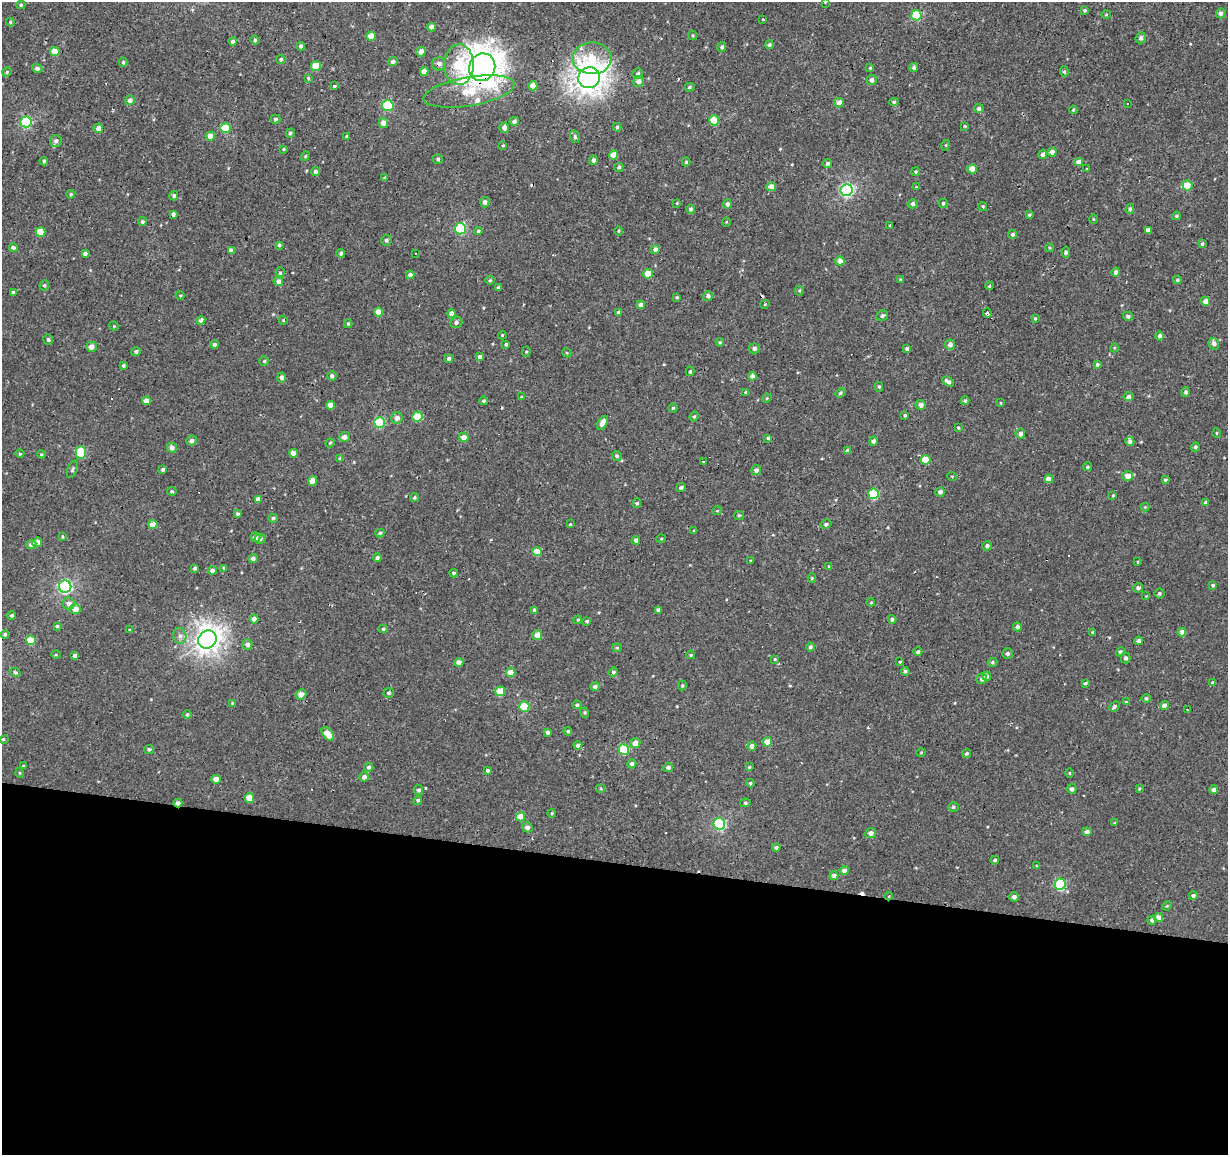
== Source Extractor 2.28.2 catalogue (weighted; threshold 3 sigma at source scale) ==
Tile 14 of 4 x 4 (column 2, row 4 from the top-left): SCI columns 1230-2455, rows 282-1434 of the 4908 x 5112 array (HDU 1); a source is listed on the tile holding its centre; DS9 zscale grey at full resolution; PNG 1230 x 1157 px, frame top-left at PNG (2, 2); each listed source drawn as its Kron ellipse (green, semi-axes under 4 px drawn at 4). Shown black and unused: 25% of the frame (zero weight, under 2 of 3 exposures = <1% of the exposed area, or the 3 px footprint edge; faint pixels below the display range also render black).
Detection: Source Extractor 2.28.2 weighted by HDU 2 'WHT'; one run over the whole footprint, this tile lists its part. Background 0.00309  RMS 0.0034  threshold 0.0154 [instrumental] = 3 sigma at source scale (4.5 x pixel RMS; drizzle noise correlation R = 1.50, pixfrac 1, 0.0396/0.0396 arcsec/px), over >= 5 px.
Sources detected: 397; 11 cosmic-ray / hot-pixel residue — neither listed nor drawn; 4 inside a brighter listed object's ellipse — not listed separately; the other 382 listed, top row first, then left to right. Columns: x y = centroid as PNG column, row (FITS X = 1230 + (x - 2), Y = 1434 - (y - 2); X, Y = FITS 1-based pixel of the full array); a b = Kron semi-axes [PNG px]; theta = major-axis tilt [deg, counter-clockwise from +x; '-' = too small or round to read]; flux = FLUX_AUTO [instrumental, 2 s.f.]
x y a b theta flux
825 2 3 3 - 0.29
21 5 4 4 - 0.46
1085 10 4 4 - 0.49
1221 13 5 5 - 1.2
1106 14 5 3 - 0.3
916 15 5 5 - 17
763 19 3 2 - 1.1
10 22 4 4 - 0.47
431 27 4 4 - 1.4
693 35 5 4 - 0.37
371 36 4 4 - 4.8
1141 38 5 5 - 1.1
255 40 4 4 - 0.42
233 41 4 4 - 0.72
769 45 4 4 - 0.73
301 46 4 4 - 0.87
722 47 5 4 - 0.69
55 51 4 4 - 5
421 52 5 4 - 2.5
592 58 19 16 -1 13
281 59 5 4 - 0.67
123 62 4 4 - 0.51
393 62 5 4 - 0.98
439 64 7 6 - 1.6
459 65 20 15 89 13
316 66 5 5 - 7.6
482 67 14 13 - 460
914 67 5 4 - 0.98
37 68 5 4 - 1.1
870 68 4 3 - 0.49
424 71 4 4 - 2.3
7 72 5 4 - 0.45
1064 72 5 4 - 0.55
638 74 5 5 - 0.89
308 78 3 3 - 3.7
589 78 11 10 - 330
872 80 5 5 - 1.4
638 81 6 5 - 1.7
334 86 3 3 - 0.39
533 86 4 4 - 3.9
690 87 5 4 - 0.53
469 91 46 14 10 16
130 100 5 4 - 1.5
894 102 5 4 - 0.49
839 103 5 4 - 1.9
1127 104 3 2 - 0.47
388 105 6 5 - 14
979 109 4 4 - 1.1
1073 110 4 3 - 0.39
275 119 5 4 - 0.74
714 120 5 5 - 9.6
514 121 5 4 - 0.92
26 122 5 5 - 29
383 123 5 5 - 2.2
965 126 3 3 - 0.33
617 127 4 3 - 0.56
98 128 5 4 - 1.7
225 128 5 5 - 13
504 128 5 5 - 1.9
290 133 4 4 - 0.85
210 136 5 4 - 2.9
346 136 3 3 - 0.34
575 137 6 5 - 0.65
56 141 6 5 - 0.95
503 145 3 3 - 0.32
946 145 5 3 - 0.32
284 149 4 3 - 0.34
1052 152 4 4 - 1.5
1043 154 4 4 - 1.3
614 155 4 4 - 4.4
305 156 5 4 - 0.39
438 159 5 4 - 0.53
593 160 4 4 - 1
44 161 4 3 - 0.65
686 162 4 4 - 0.48
1079 162 4 4 - 2.5
827 164 4 4 - 0.88
619 167 5 4 - 0.56
972 169 5 4 - 3.6
1087 169 4 3 - 0.3
315 171 4 4 - 1
915 172 4 4 - 0.48
385 178 4 3 - 0.41
1187 185 5 5 - 4.9
771 187 5 4 - 3.3
916 187 2 2 - 0.21
847 190 6 6 - 59
71 194 4 4 - 0.46
174 196 4 4 - 0.8
485 202 5 4 - 1.3
677 203 4 3 - 0.29
943 203 4 3 - 0.55
727 204 4 4 - 1.4
913 204 5 4 - 0.82
983 206 4 4 - 0.45
691 209 4 4 - 0.68
1130 209 5 4 - 0.73
173 214 4 3 - 0.86
1029 215 4 4 - 0.48
1176 216 4 3 - 0.47
1093 219 5 3 - 0.32
142 222 4 4 - 0.71
726 222 5 3 - 0.28
890 225 3 2 - 0.28
460 229 5 5 - 28
1148 230 4 4 - 1.6
478 231 4 4 - 0.51
618 231 4 3 - 0.33
41 232 5 4 - 7.6
1012 234 4 4 - 0.81
386 240 5 5 - 0.74
1202 244 4 3 - 0.64
279 245 4 4 - 0.56
13 248 4 4 - 1.1
1049 248 4 3 - 0.38
655 249 4 4 - 1.6
231 251 4 4 - 1.8
1066 252 5 4 - 0.72
85 253 4 3 - 0.83
341 253 4 4 - 0.93
415 253 2 2 - 0.36
840 261 4 4 - 2.2
1116 272 4 4 - 1.4
280 273 6 4 89 0.7
648 274 5 4 - 6.5
410 275 4 4 - 1.1
490 280 4 4 - 0.42
901 280 4 4 - 0.5
1178 280 4 4 - 0.54
278 281 5 4 - 1.9
44 285 5 4 - 0.55
989 286 4 3 - 0.29
498 288 4 3 - 0.89
799 290 5 4 - 0.4
13 292 4 3 - 0.61
180 295 4 3 - 0.34
708 296 5 5 - 0.98
677 297 4 3 - 0.41
1206 301 4 4 - 2.6
765 304 5 3 - 0.33
641 305 4 4 - 1.8
378 312 4 4 - 4.1
618 312 4 4 - 0.6
987 313 4 3 - 1.7
451 314 4 3 - 1.8
882 316 6 5 - 0.79
1128 316 5 4 - 0.77
1035 318 4 3 - 0.36
201 320 4 4 - 2
283 320 4 4 - 0.41
456 322 6 5 - 1.1
348 324 4 3 - 0.53
114 326 5 4 - 0.34
502 335 4 4 - 0.38
1160 336 4 4 - 1.1
48 340 5 5 - 0.7
720 342 4 4 - 0.37
214 344 4 4 - 0.81
506 344 4 3 - 0.49
950 344 5 5 - 1.7
1214 344 6 5 - 1.6
91 347 5 5 - 1.9
754 348 5 5 - 1
1114 348 4 3 - 0.34
907 349 4 3 - 0.89
136 352 5 4 - 0.83
526 352 5 4 - 0.46
567 353 5 3 - 0.33
480 357 4 4 - 1.6
449 359 4 4 - 1.1
264 361 5 5 - 0.5
1097 364 4 3 - 0.72
123 365 4 3 - 0.63
690 371 5 3 - 0.49
332 376 5 4 - 0.96
752 376 4 4 - 1.7
282 377 5 4 - 1.3
948 382 6 4 -32 1.5
879 387 5 4 - 0.45
746 392 4 4 - 0.51
1186 392 5 4 - 0.83
840 393 5 4 - 0.59
522 397 4 4 - 0.29
1128 397 5 4 - 1.1
767 398 5 3 - 0.34
146 401 4 4 - 2.5
484 401 4 4 - 0.52
965 401 4 4 - 0.67
1001 403 3 3 - 0.29
330 405 4 4 - 2.7
921 405 5 5 - 1.7
673 408 4 4 - 0.42
905 415 3 3 - 0.54
417 416 5 5 - 8.1
694 416 5 4 - 0.44
397 418 6 5 - 2
380 422 5 5 - 21
603 423 8 4 59 3.7
958 428 3 3 - 0.49
1216 433 5 3 - 0.31
1020 434 5 4 - 1.4
344 437 5 5 - 1.7
464 437 5 5 - 2.5
768 438 3 3 - 0.55
192 440 5 5 - 1.1
873 441 4 4 - 1.1
1130 441 5 4 - 1
330 443 4 3 - 0.38
1195 447 5 4 - 0.63
172 448 5 5 - 1.9
848 451 4 4 - 1.3
81 453 6 5 - 15
293 453 4 4 - 2.8
20 454 4 3 - 0.29
41 454 4 4 - 0.4
617 456 5 4 - 0.63
340 458 4 4 - 0.46
926 460 5 5 - 6.6
703 462 3 2 - 0.24
1087 467 4 4 - 0.5
72 469 9 4 66 0.64
163 470 3 3 - 0.65
756 470 5 5 - 1.4
952 476 5 3 - 0.25
1128 476 5 5 - 3.1
1049 479 4 4 - 3.2
1165 480 4 3 - 0.53
312 481 5 4 - 3.1
681 488 5 4 - 0.87
172 491 5 3 - 0.42
940 492 5 4 - 1.1
873 494 5 5 - 20
1113 495 4 3 - 0.38
414 497 4 4 - 0.52
258 499 4 4 - 1.8
637 503 5 4 - 0.56
1206 503 4 3 - 1.2
1145 507 4 4 - 0.31
717 511 5 3 - 0.26
237 514 4 3 - 0.75
739 515 5 4 - 0.49
273 518 4 4 - 0.76
153 524 4 4 - 4.2
570 524 4 3 - 1.2
826 524 5 4 - 0.8
694 530 4 2 - 0.26
380 533 4 4 - 0.68
62 536 3 2 - 0.33
255 537 5 4 - 1.8
260 539 6 4 9 0.74
661 539 5 3 - 0.31
636 540 4 4 - 1.3
37 542 5 4 - 2.5
31 544 5 4 - 1.3
987 546 5 4 - 1
537 552 4 4 - 5.3
253 558 4 4 - 1.1
377 558 4 4 - 0.82
751 561 3 2 - 0.31
1138 562 4 2 - 0.26
828 566 3 3 - 0.46
195 568 4 3 - 0.7
224 568 4 4 - 0.4
212 571 4 4 - 1.1
454 573 4 3 - 0.47
812 578 5 4 - 0.44
1213 585 4 4 - 0.46
65 587 6 6 - 60
1138 588 5 5 - 0.91
1159 593 5 5 - 0.73
1146 596 4 4 - 0.22
871 602 4 4 - 0.45
69 604 6 6 - 1.7
75 609 5 5 - 3.2
535 610 4 4 - 1.1
659 610 4 4 - 1.3
12 615 4 4 - 0.57
254 619 4 4 - 3.1
892 619 4 4 - 0.75
578 620 4 3 - 0.36
587 621 4 3 - 0.55
57 626 3 3 - 0.4
1017 627 4 4 - 0.95
383 629 5 4 - 0.6
130 630 4 3 - 0.36
1093 632 3 3 - 0.76
1182 632 4 4 - 2.7
5 634 4 4 - 0.72
537 635 5 4 - 3.1
180 636 8 6 -79 1.3
207 639 9 8 - 240
31 640 5 5 - 7.8
1139 641 4 4 - 1.3
247 644 5 5 - 1.5
810 647 4 4 - 0.71
617 648 4 4 - 0.4
918 652 4 4 - 0.85
1121 652 5 4 - 0.86
1008 653 5 5 - 0.86
56 655 5 3 - 0.26
691 655 4 3 - 0.4
75 656 4 4 - 1.4
1126 658 5 5 - 0.76
775 659 4 3 - 0.33
459 662 4 4 - 2.8
900 662 4 3 - 0.35
992 662 5 4 - 0.54
905 671 4 4 - 0.74
15 672 5 4 - 0.48
511 672 5 4 - 3.4
613 672 5 4 - 0.61
987 676 4 4 - 1.2
982 679 5 5 - 1.3
1085 683 3 3 - 0.55
1213 683 4 4 - 0.64
682 685 5 4 - 0.46
595 686 5 4 - 1.1
500 691 5 4 - 7.3
389 693 5 5 - 0.75
301 694 5 5 - 3.1
1146 698 5 4 - 0.65
1126 702 4 3 - 0.29
232 703 3 3 - 0.27
577 705 4 4 - 0.62
1164 705 4 4 - 2.1
524 706 5 5 - 11
1114 706 6 4 43 0.86
1187 709 2 2 - 0.24
585 713 5 3 - 0.42
187 715 4 4 - 0.58
568 731 4 4 - 0.55
548 732 4 4 - 1.1
328 734 8 5 -53 4.6
3 739 3 3 - 0.36
768 742 5 4 - 4.3
635 743 5 5 - 2.8
578 745 4 4 - 1.1
752 746 4 4 - 1.8
149 749 5 4 - 0.57
624 750 5 5 - 16
921 753 5 3 - 0.3
967 753 5 4 - 0.61
632 764 5 4 - 0.96
23 766 3 3 - 0.45
369 767 4 4 - 0.94
668 767 5 4 - 0.98
749 767 4 4 - 0.33
488 770 3 3 - 0.63
20 773 5 3 - 0.3
1069 773 4 3 - 0.26
364 777 4 4 - 1.4
216 779 4 4 - 2.9
750 783 4 3 - 0.5
601 788 5 3 - 0.4
1072 789 5 4 - 1.1
1139 789 4 3 - 0.38
419 790 5 5 - 0.81
1214 790 4 4 - 1.4
249 798 5 4 - 5.2
418 800 5 4 - 0.64
178 803 4 3 - 1.7
745 803 5 4 - 0.55
953 807 5 4 - 0.58
552 813 4 4 - 0.39
520 817 5 4 - 4.6
1115 823 3 3 - 0.38
719 824 6 5 - 38
527 827 5 5 - 1.5
1087 832 4 4 - 1.7
871 833 5 5 - 1.7
776 847 4 3 - 0.9
995 860 4 4 - 0.67
1036 866 3 2 - 0.23
844 870 4 4 - 1.4
834 876 4 4 - 1.7
1060 884 6 5 - 24
889 896 4 2 - 0.24
1193 896 4 4 - 0.8
1014 897 5 4 - 1.3
1167 906 5 4 - 0.35
1158 917 4 4 - 2
1152 920 4 4 - 0.95
Overlapping masked pixels (flux is a lower limit): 5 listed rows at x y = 439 64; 482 67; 469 91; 178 803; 889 896
Isophote crosses this tile's border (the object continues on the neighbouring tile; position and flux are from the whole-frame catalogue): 1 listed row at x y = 825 2